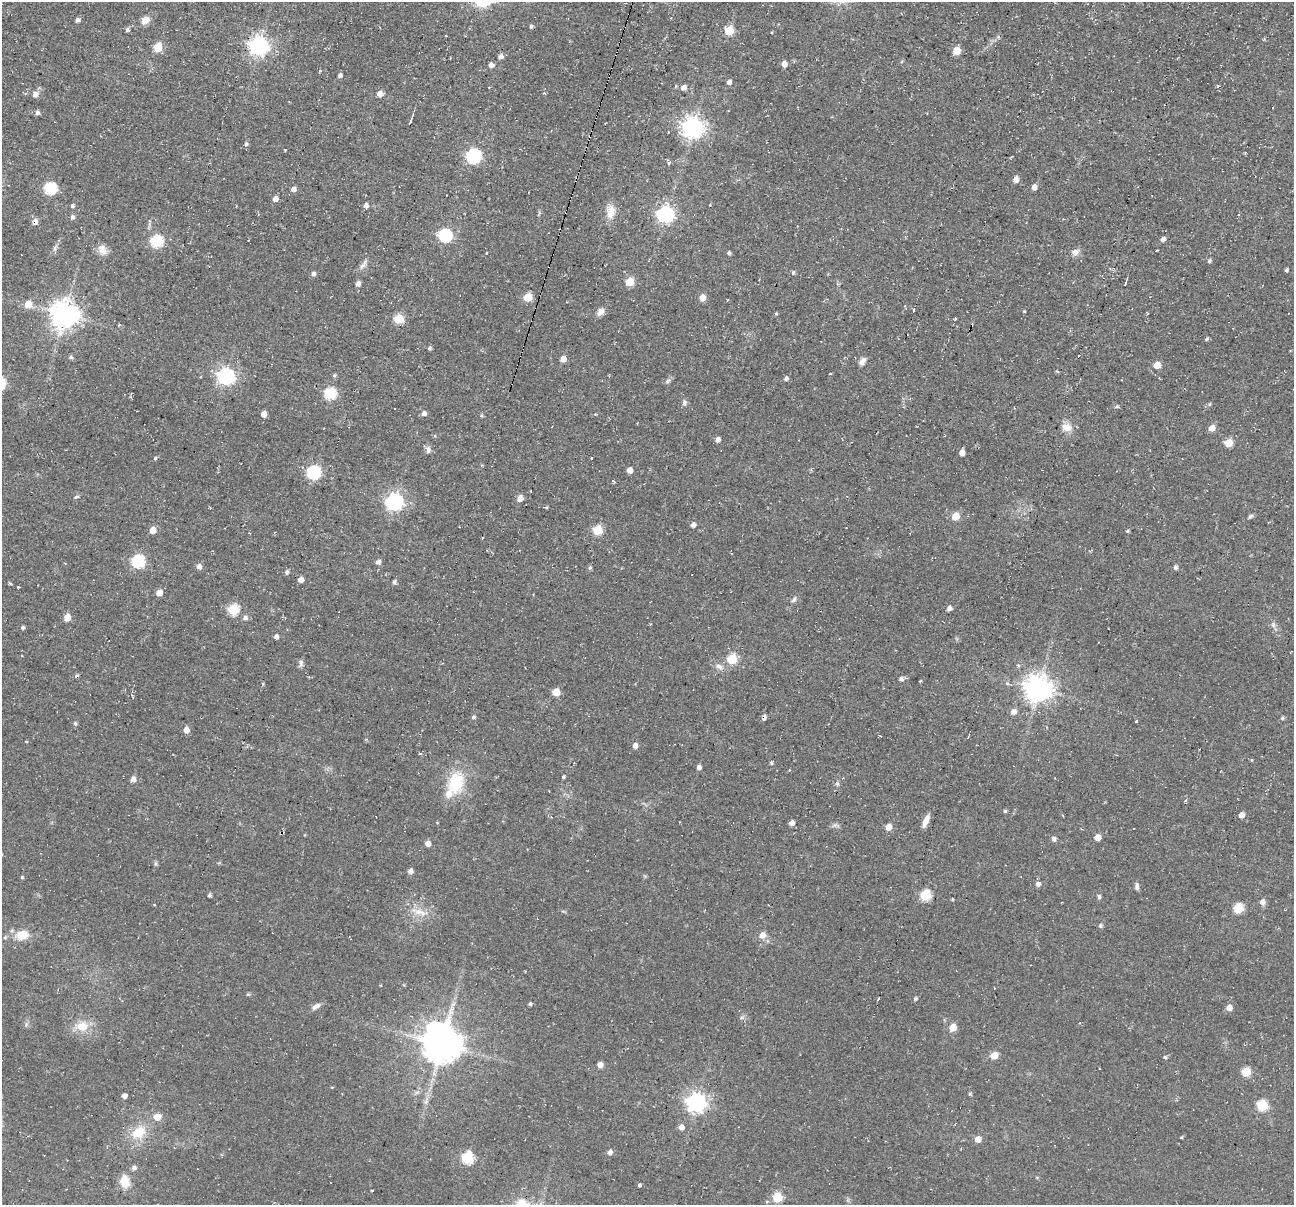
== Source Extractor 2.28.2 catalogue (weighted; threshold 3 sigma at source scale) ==
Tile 10 of 4 x 4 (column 2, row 3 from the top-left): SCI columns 1299-2590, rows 1366-2568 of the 5174 x 5222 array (HDU 1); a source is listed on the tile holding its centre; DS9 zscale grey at full resolution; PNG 1296 x 1207 px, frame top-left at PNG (2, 2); no overlay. Shown black and unused: <1% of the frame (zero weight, under 2 of 3 exposures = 2% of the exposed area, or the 3 px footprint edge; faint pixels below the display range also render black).
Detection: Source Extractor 2.28.2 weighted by HDU 2 'WHT'; one run over the whole footprint, this tile lists its part. Background 0.0471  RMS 0.008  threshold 0.0362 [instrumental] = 3 sigma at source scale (4.5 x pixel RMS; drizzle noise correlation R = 1.50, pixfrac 1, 0.05/0.05 arcsec/px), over >= 5 px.
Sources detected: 199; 1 inside a brighter object's white glare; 4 cosmic-ray / hot-pixel residue — not listed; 1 inside a brighter listed object's ellipse — not listed separately; the other 193 listed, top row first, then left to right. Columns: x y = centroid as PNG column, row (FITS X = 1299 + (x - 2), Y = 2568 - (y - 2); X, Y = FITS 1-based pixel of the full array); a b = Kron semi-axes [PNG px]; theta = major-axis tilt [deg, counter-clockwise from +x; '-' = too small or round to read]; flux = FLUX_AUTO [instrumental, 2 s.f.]
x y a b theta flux
77 20 5 4 - 2.6
145 20 8 6 35 8.7
531 26 4 4 - 1.7
127 30 5 5 - 1.9
729 31 6 5 - 31
259 46 7 7 - 410
158 47 5 5 - 25
957 51 5 5 - 15
501 56 6 5 - 2.9
784 64 5 5 - 5.6
491 65 5 5 - 3.5
340 75 5 5 - 1.9
729 82 4 4 - 3.6
684 87 8 6 40 3.4
35 94 7 6 - 4
379 94 6 5 - 5.1
37 113 6 5 - 2.5
410 121 8 3 67 1.6
693 127 8 7 - 520
246 144 6 5 - 1.7
285 150 3 3 - 0.74
473 156 7 6 - 150
669 163 6 3 55 1.1
1016 179 5 5 - 5.9
1034 187 6 5 - 3.5
50 188 6 6 - 84
294 189 7 5 -6 2.8
275 199 5 4 - 5.5
366 205 6 5 - 2.4
72 206 5 5 - 1.7
611 212 20 12 89 9.3
665 214 7 7 - 250
72 217 5 5 - 2.3
35 222 9 7 83 3.3
445 235 6 6 - 110
1163 239 5 4 - 3.3
157 241 6 6 - 74
55 248 7 4 90 1.6
102 250 15 10 -65 6.3
1075 252 10 9 - 3.8
487 253 3 2 - 0.78
729 253 4 4 - 1.6
1209 261 5 4 - 1.5
362 266 11 6 40 3.4
1286 270 4 3 - 1.6
793 272 6 4 72 1.4
313 274 5 5 - 2.3
629 282 5 5 - 24
358 284 5 5 - 3.7
1125 284 3 3 - 0.64
528 297 5 5 - 23
702 298 5 5 - 10
28 304 6 6 - 13
914 309 3 3 - 4.3
1024 311 4 3 - 0.69
601 312 10 8 48 4.4
776 314 4 4 - 0.86
64 315 9 9 - 1000
398 319 6 5 - 37
955 319 3 3 - 2.4
1207 339 5 4 - 1.2
430 348 4 4 - 1.8
71 357 6 5 - 1.3
563 359 7 6 - 5.2
862 361 10 6 59 3.5
1157 365 5 5 - 13
1057 371 5 3 - 0.9
334 375 5 4 - 1.2
225 376 7 7 - 270
786 378 5 4 - 2.3
667 381 9 5 28 1.9
330 393 6 6 - 68
684 403 8 6 -87 2.3
1210 404 5 3 - 0.85
1117 407 6 4 18 1.3
394 408 3 2 - 0.9
424 413 6 6 - 2.7
264 414 5 4 - 6.6
481 416 5 4 - 1.1
1067 427 13 10 -22 7.5
1212 428 6 5 - 7.7
718 440 5 5 - 3.6
1228 443 5 5 - 16
428 449 10 6 -85 2.9
962 452 5 5 - 6.2
155 458 5 4 - 1.1
592 458 3 3 - 2.4
630 470 5 5 - 5.5
314 472 6 6 - 120
613 481 4 3 - 1.3
77 497 7 3 9 1
520 498 5 5 - 5.7
394 502 7 7 - 280
546 507 5 3 - 0.82
956 516 5 5 - 18
1250 516 7 4 45 1.5
693 525 5 4 - 3.2
153 530 5 5 - 8.5
598 530 6 5 - 35
1128 531 4 3 - 1.1
138 561 6 6 - 92
378 562 6 5 - 2.8
199 567 5 5 - 3.7
1175 567 5 4 - 2.1
590 568 6 4 68 1.3
286 572 6 5 - 1.8
301 579 5 4 - 5.1
394 582 5 4 - 2.2
10 583 4 2 - 1.3
18 587 3 2 - 2
159 593 5 5 - 8.2
794 600 9 5 52 2
949 608 5 4 - 3.4
233 610 6 6 - 55
67 618 5 5 - 11
245 618 6 5 - 2.9
1273 625 8 6 -89 2.4
23 627 4 4 - 1.7
276 637 4 4 - 2.8
732 659 6 5 - 41
301 663 10 6 -89 2.3
719 666 10 6 -26 3.8
76 676 6 3 55 1.2
901 679 5 5 - 2.9
1038 689 9 8 - 930
556 692 5 5 - 13
1013 712 6 5 - 5
473 717 5 4 - 1.5
1282 718 5 4 - 1.2
1136 721 3 3 - 0.79
75 723 5 4 - 1.4
186 730 5 5 - 5.5
26 742 4 3 - 0.72
635 745 5 4 - 4.1
420 753 4 3 - 1.3
771 763 4 4 - 1.5
699 767 4 4 - 3.3
563 777 4 3 - 1.3
133 779 5 5 - 4.6
456 783 28 19 73 34
837 784 6 5 - 1.5
1185 801 3 3 - 1.2
1005 811 4 4 - 1.2
1241 815 5 4 - 5.3
926 821 14 6 67 6.5
792 823 5 4 - 4.4
889 827 5 5 - 8
1097 837 5 5 - 10
1054 839 5 5 - 2.7
428 844 5 5 - 5.4
410 871 5 4 - 4
22 877 4 4 - 1
1038 884 5 5 - 3.2
1137 887 9 5 -88 2.4
209 895 4 3 - 1.8
925 895 6 6 - 50
1099 897 6 5 - 1.6
1262 902 7 7 - 3.4
1238 908 6 5 - 41
419 912 24 8 -19 9.6
1100 926 5 5 - 1.9
22 935 13 10 13 14
762 935 7 6 - 6.6
5 937 6 4 19 0.99
248 994 5 4 - 1.1
915 999 5 5 - 1.6
530 1004 4 3 - 1.6
316 1006 13 6 32 3.6
1229 1008 6 5 - 5.8
82 1026 20 14 -9 14
953 1027 5 5 - 13
441 1044 11 10 - 2400
994 1055 5 5 - 12
1165 1058 5 4 - 1.1
600 1065 5 5 - 5.2
1246 1072 5 5 - 29
970 1094 5 3 - 0.88
124 1096 4 4 - 4
426 1101 7 4 72 2
696 1102 7 7 - 410
1262 1105 6 6 - 52
157 1117 6 5 - 10
681 1127 5 5 - 4.7
139 1132 22 16 33 20
1181 1137 5 3 - 0.67
978 1139 5 5 - 6.9
610 1152 6 5 - 2.9
467 1158 6 6 - 67
134 1168 6 5 - 2.4
125 1181 15 11 -83 12
639 1185 4 4 - 1.4
372 1190 3 2 - 0.68
778 1198 5 5 - 32
Overlapping masked pixels (flux is a lower limit): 1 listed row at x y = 35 222